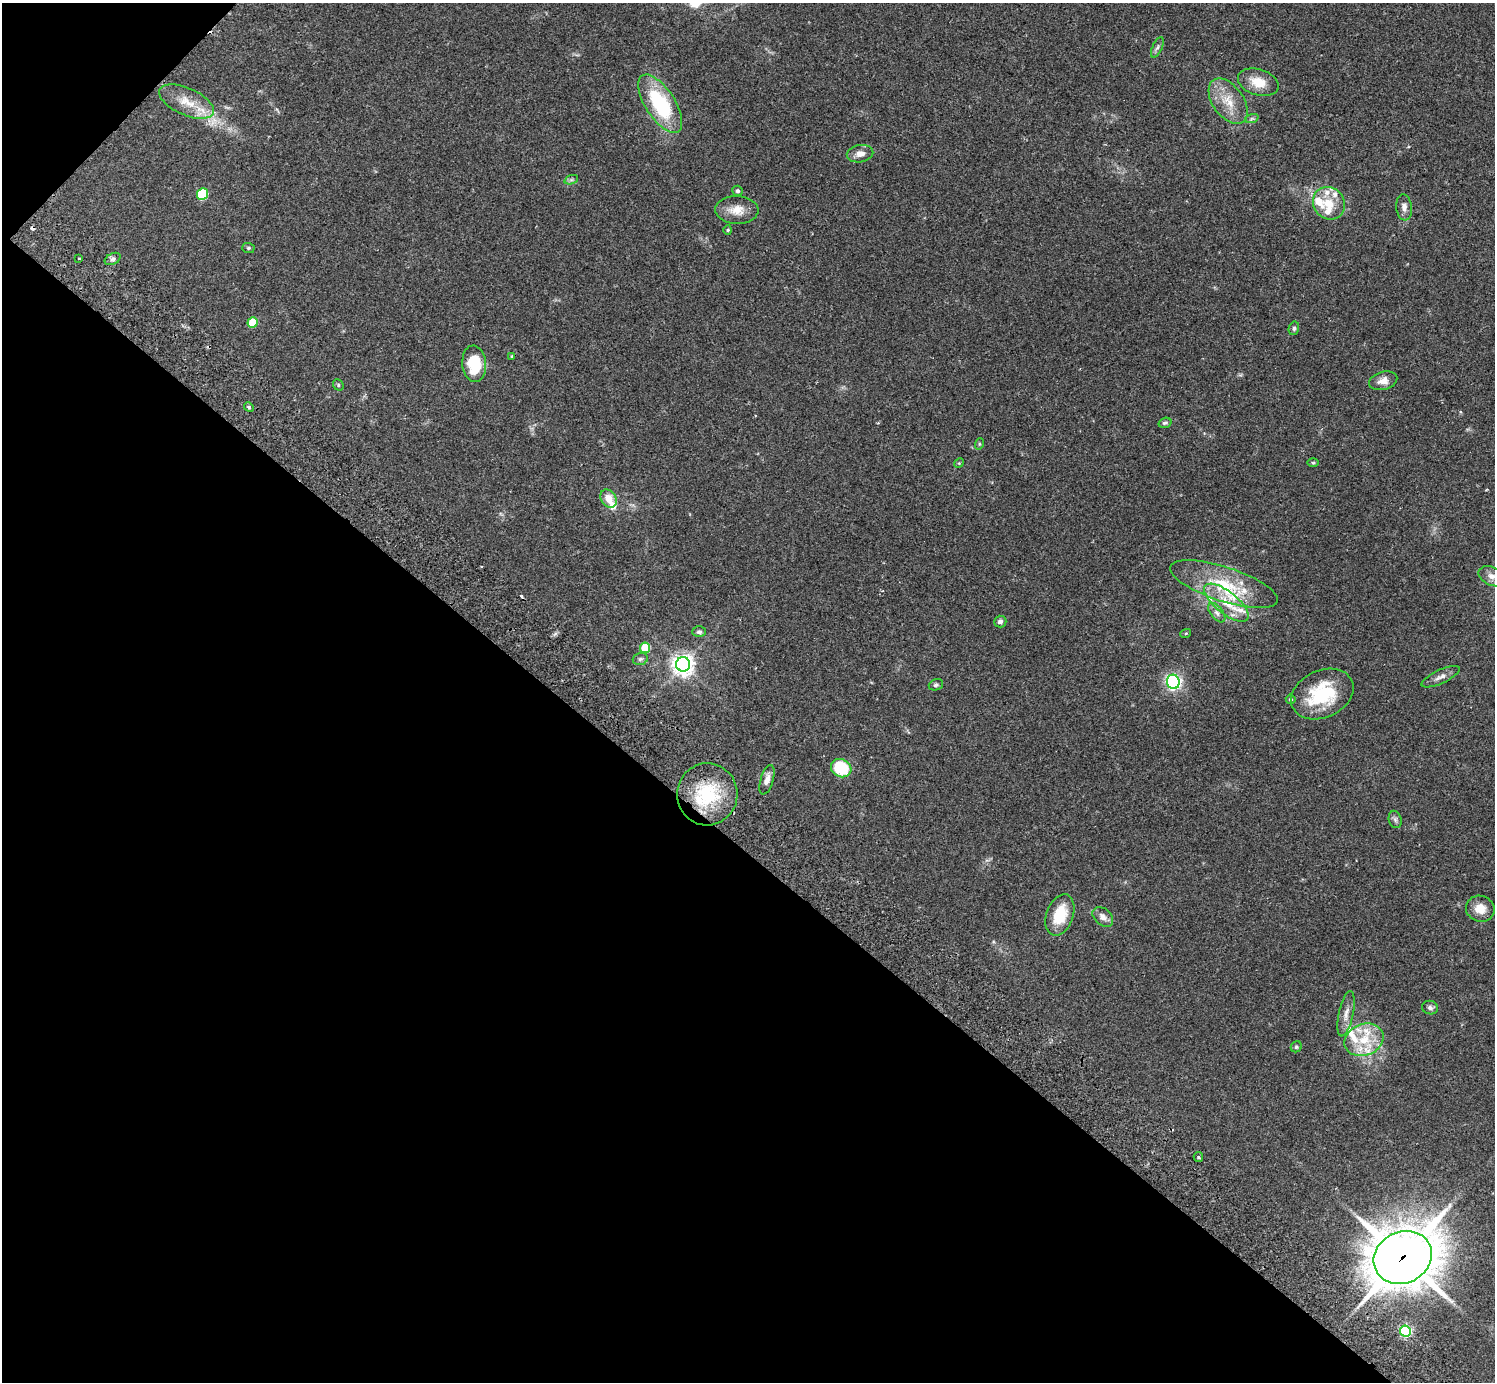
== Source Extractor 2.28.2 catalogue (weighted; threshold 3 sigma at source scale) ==
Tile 9 of 4 x 4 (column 1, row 3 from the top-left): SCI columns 46-1538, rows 1726-3105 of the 6059 x 6069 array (HDU 1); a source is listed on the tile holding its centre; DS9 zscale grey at full resolution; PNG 1497 x 1384 px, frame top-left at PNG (2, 3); each listed source drawn as its Kron ellipse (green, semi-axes under 4 px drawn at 4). Shown black and unused: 40% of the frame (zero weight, under 2 of 3 exposures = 3% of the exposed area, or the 3 px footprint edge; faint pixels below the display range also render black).
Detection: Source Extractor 2.28.2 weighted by HDU 2 'WHT'; one run over the whole footprint, this tile lists its part. Background 0.109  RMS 0.0064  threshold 0.0288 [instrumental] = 3 sigma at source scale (4.5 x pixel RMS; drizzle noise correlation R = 1.50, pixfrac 1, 0.05/0.05 arcsec/px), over >= 5 px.
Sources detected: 76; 3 cosmic-ray / hot-pixel residue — neither listed nor drawn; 15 inside a brighter listed object's ellipse — not listed separately; the other 58 listed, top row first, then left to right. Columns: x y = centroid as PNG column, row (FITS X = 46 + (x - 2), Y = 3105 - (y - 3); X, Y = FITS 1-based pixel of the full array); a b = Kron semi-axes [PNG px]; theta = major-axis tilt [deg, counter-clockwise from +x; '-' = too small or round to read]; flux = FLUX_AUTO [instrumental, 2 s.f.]
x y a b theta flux
1157 47 11 5 66 1.8
1258 82 21 13 -17 11
1228 101 26 15 -54 14
187 102 29 13 -24 13
660 104 33 14 -57 49
1252 118 7 4 19 1.2
860 154 13 8 11 4.6
571 180 7 4 18 1.3
738 191 5 5 - 1.3
203 194 6 5 - 41
1329 203 17 15 -49 12
1404 207 13 8 -83 3.5
737 210 21 14 -2 8.7
728 230 4 4 - 0.75
248 248 6 5 - 1
79 258 3 3 - 0.94
113 259 8 5 27 1.6
252 322 5 5 - 19
1294 328 7 5 76 1.2
512 356 3 3 - 1.3
474 364 18 12 -85 26
1383 381 14 9 15 4.7
338 385 6 5 - 0.94
249 407 5 4 - 0.99
1165 423 6 5 - 1.2
979 444 6 4 72 0.7
959 463 5 4 - 0.67
1313 463 6 4 1 0.79
608 499 10 7 -57 7.4
1492 576 14 9 -25 5.4
1224 584 56 17 -18 31
1226 603 27 11 -39 14
1217 613 11 6 -52 2.6
1000 621 6 6 - 1.8
699 632 6 5 - 1.5
1186 633 5 3 - 0.57
645 648 5 5 - 21
640 659 8 5 16 1.5
683 664 7 7 - 420
1441 677 21 6 25 3.7
1173 682 7 6 - 180
936 685 7 5 18 1.4
1322 694 32 23 25 39
1291 699 5 4 - 1.2
841 768 10 9 - 26
767 780 15 6 73 3.9
707 794 31 30 - 39
1395 819 9 6 -75 1.8
1480 909 14 13 - 7.6
1060 915 21 13 70 20
1103 917 12 8 -42 3.9
1430 1008 8 6 -18 2
1346 1014 23 7 78 5.2
1364 1040 20 15 22 18
1296 1047 6 5 - 1.2
1198 1157 5 4 - 0.94
1403 1258 30 26 27 2400
1405 1331 5 5 - 82
Overlapping masked pixels (flux is a lower limit): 1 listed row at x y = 1403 1258
Isophote crosses this tile's border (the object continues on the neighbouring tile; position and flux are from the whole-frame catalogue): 1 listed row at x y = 1492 576